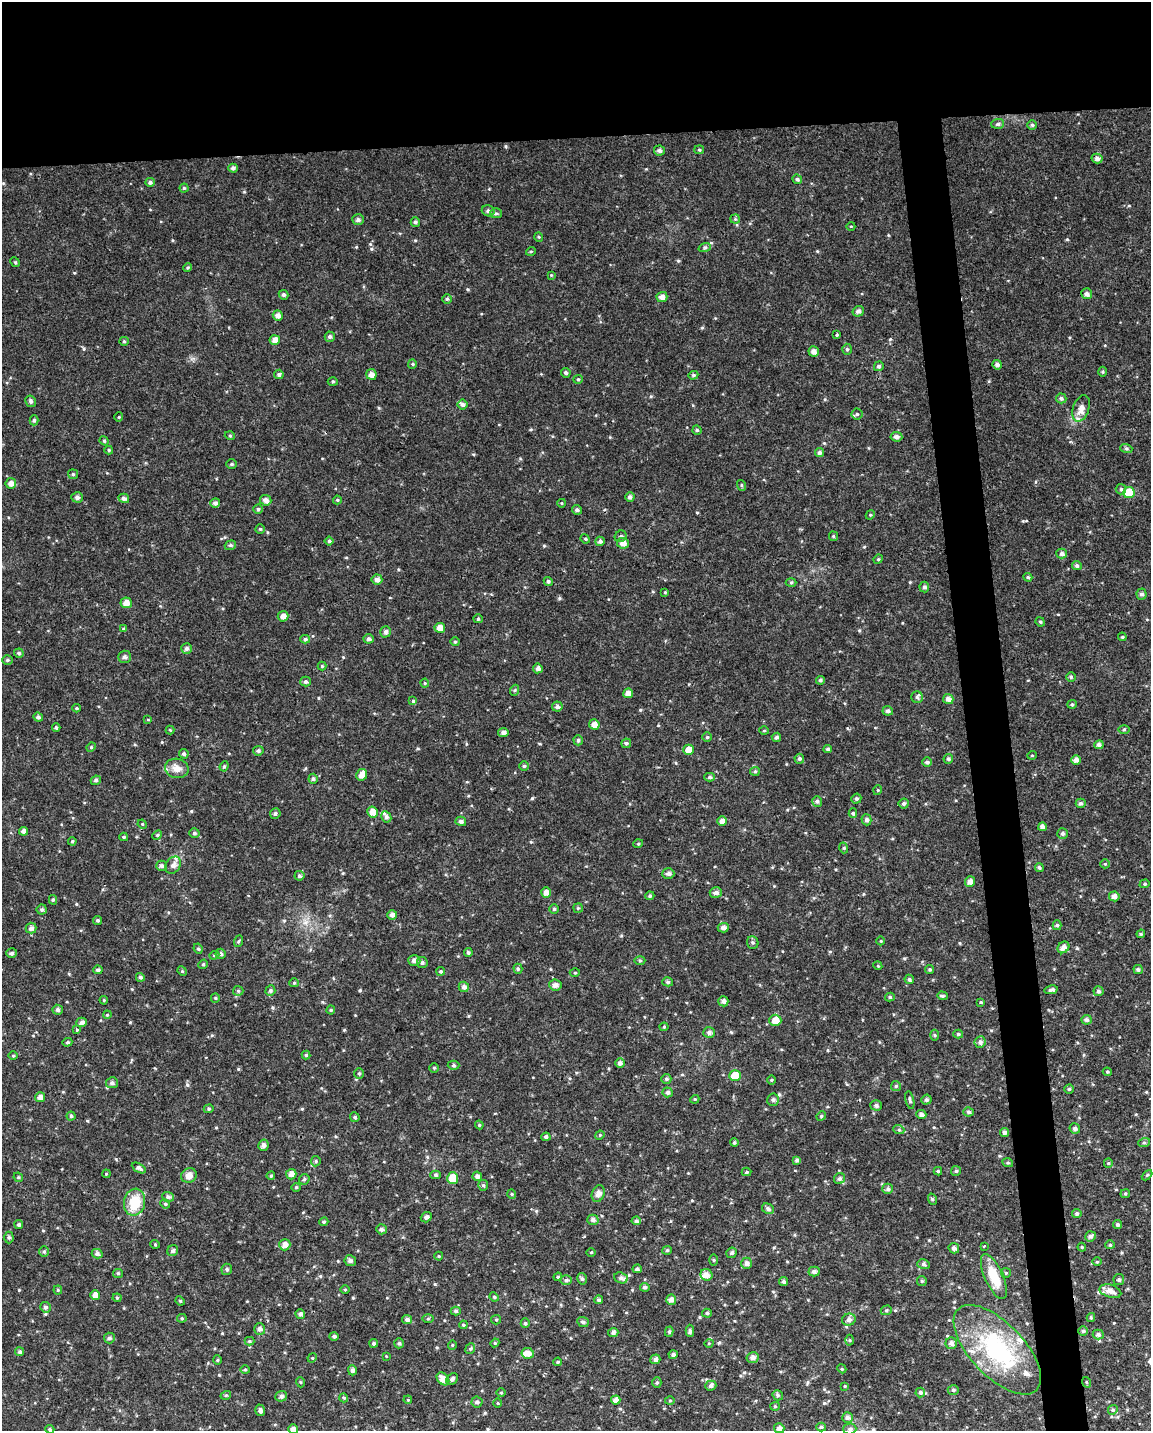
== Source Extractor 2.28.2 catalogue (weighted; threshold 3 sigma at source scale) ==
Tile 2 of 4 x 3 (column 2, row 1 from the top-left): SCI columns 1150-2298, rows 2910-4338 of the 4595 x 4347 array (HDU 1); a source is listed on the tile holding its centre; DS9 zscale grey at full resolution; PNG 1153 x 1433 px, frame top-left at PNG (2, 2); each listed source drawn as its Kron ellipse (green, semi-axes under 4 px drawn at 4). Shown black and unused: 13% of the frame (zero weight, under 2 of 3 exposures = <1% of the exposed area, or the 3 px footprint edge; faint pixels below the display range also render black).
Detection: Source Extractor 2.28.2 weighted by HDU 2 'WHT'; one run over the whole footprint, this tile lists its part. Background 0.0424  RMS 0.0059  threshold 0.0267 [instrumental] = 3 sigma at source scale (4.5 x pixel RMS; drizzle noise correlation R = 1.50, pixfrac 1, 0.0396/0.0396 arcsec/px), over >= 5 px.
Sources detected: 445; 1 inside a brighter object's white glare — neither listed nor drawn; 9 inside a brighter listed object's ellipse — not listed separately; the other 435 listed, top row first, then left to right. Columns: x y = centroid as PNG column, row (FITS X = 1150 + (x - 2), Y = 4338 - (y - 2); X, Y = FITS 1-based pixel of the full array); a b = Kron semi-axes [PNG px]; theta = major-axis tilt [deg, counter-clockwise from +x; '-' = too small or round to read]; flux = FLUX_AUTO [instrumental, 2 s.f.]
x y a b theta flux
998 124 6 5 - 1.2
1032 125 4 4 - 0.96
659 150 5 5 - 1.7
699 150 5 4 - 0.65
1097 158 5 4 - 1.8
233 168 4 4 - 1.6
797 179 5 4 - 1.1
150 182 5 4 - 1.3
184 188 4 4 - 0.78
488 211 6 5 - 1.7
496 213 5 5 - 0.97
735 219 5 4 - 0.75
358 220 6 5 - 1.5
415 222 4 4 - 1.2
851 226 4 3 - 0.47
539 237 5 3 - 0.51
705 247 6 4 19 0.83
531 251 5 3 - 0.53
15 262 5 4 - 0.64
188 268 4 3 - 0.65
551 275 4 4 - 0.48
1087 294 5 5 - 1.7
284 295 5 4 - 1.1
662 297 5 5 - 2.6
447 299 5 4 - 0.86
858 311 6 5 - 1.7
278 315 5 5 - 2.3
837 335 4 3 - 0.56
330 337 5 5 - 1.2
275 340 5 5 - 3.2
124 341 5 4 - 0.68
847 349 5 4 - 0.93
814 352 5 5 - 2.5
412 364 5 4 - 0.69
997 365 5 4 - 1.9
879 366 5 4 - 1.1
1103 372 5 3 - 0.66
566 373 5 4 - 1
279 374 5 4 - 1.1
371 374 5 5 - 2.7
693 375 5 4 - 0.89
578 379 5 4 - 0.8
333 381 5 3 - 0.63
1061 398 5 5 - 1.2
31 401 6 5 - 1.3
463 405 5 5 - 1.4
1081 408 14 8 70 4.8
857 414 5 5 - 0.96
119 417 4 3 - 0.44
34 420 5 4 - 0.9
697 430 4 4 - 0.8
230 436 5 3 - 0.55
896 437 6 5 - 1.8
104 441 4 4 - 0.71
1126 448 6 4 -17 0.9
109 450 4 4 - 0.59
819 453 4 4 - 1.5
232 464 5 4 - 0.75
73 474 5 5 - 0.87
11 483 5 5 - 2.9
741 485 5 3 - 0.59
1121 489 5 5 - 0.9
1129 492 6 5 - 12
77 497 5 5 - 1.8
630 497 5 4 - 1.6
124 498 5 4 - 1.8
266 500 6 5 - 2.6
337 500 4 4 - 0.59
215 503 5 4 - 1.7
562 503 4 3 - 0.47
258 509 5 5 - 0.9
577 510 5 4 - 1.2
870 515 5 4 - 0.58
260 529 4 4 - 0.72
621 536 6 5 - 1.3
833 536 5 4 - 0.62
585 539 5 4 - 0.62
329 541 4 4 - 0.92
600 541 5 4 - 1.5
623 543 6 5 - 3.2
230 545 6 4 21 0.97
1062 553 5 5 - 1.7
878 559 5 4 - 0.75
1077 566 5 4 - 1.5
1028 577 4 4 - 0.7
377 579 5 5 - 2.4
548 581 5 4 - 0.98
791 582 5 3 - 0.64
924 587 5 5 - 1.5
665 592 4 4 - 0.48
1142 594 5 5 - 1.5
126 603 6 5 - 3.5
283 616 5 5 - 2.6
478 619 5 4 - 0.7
1040 622 5 4 - 0.69
440 628 5 5 - 4.3
124 629 4 4 - 0.95
386 632 6 5 - 1.7
1122 637 4 4 - 0.64
305 639 5 4 - 0.96
368 639 5 5 - 1.4
455 642 4 4 - 0.68
187 648 5 5 - 1.5
19 653 5 4 - 0.98
124 657 6 6 - 1.2
7 660 5 4 - 0.85
322 666 4 4 - 0.53
538 668 5 5 - 2.2
1071 677 5 5 - 0.88
820 680 4 4 - 1
305 682 5 5 - 1.1
425 683 4 4 - 0.6
515 690 5 3 - 0.64
628 693 5 5 - 3
917 697 6 5 - 1.1
948 699 5 5 - 2.5
413 701 4 4 - 0.86
1072 704 5 4 - 0.73
557 707 5 5 - 1.3
76 708 4 4 - 0.61
888 711 5 5 - 1.3
38 717 5 4 - 1.3
148 720 4 2 - 0.4
594 724 5 5 - 3.4
56 728 4 4 - 1
1124 729 5 3 - 0.65
170 730 4 4 - 0.54
764 731 5 3 - 0.53
503 733 5 4 - 2.2
707 737 5 4 - 0.78
776 737 5 4 - 1.2
578 740 5 4 - 1.1
626 743 5 4 - 0.92
1099 745 5 4 - 1.7
91 747 5 4 - 0.74
828 749 4 4 - 1.2
689 750 5 5 - 4.8
258 751 5 4 - 1.3
184 754 5 4 - 1.3
1032 755 5 3 - 0.43
799 759 5 5 - 1.3
948 759 5 4 - 1.1
1076 760 5 5 - 2.6
927 762 5 5 - 1.3
224 766 5 4 - 0.83
524 766 5 5 - 0.82
177 768 12 9 -13 3.9
755 771 5 4 - 0.71
362 775 6 5 - 4.2
709 777 5 4 - 1.2
313 779 5 4 - 1.2
96 780 5 4 - 1.2
878 790 5 3 - 0.54
856 799 5 5 - 1.1
817 801 5 5 - 1.1
1081 803 5 4 - 1.3
904 804 5 5 - 1.5
372 812 5 5 - 4.4
275 813 5 5 - 1.2
853 813 5 4 - 0.79
386 817 6 5 - 1.4
866 820 5 5 - 1.7
461 821 5 4 - 1.7
722 821 5 4 - 2.9
142 824 5 4 - 0.56
1042 827 4 4 - 2.5
23 831 4 4 - 2.2
194 833 5 4 - 1
1062 833 5 5 - 1.2
157 835 5 4 - 0.72
124 837 4 3 - 0.76
72 841 4 3 - 0.65
638 844 5 3 - 0.53
844 848 5 3 - 0.64
1105 864 5 4 - 0.66
173 865 9 7 53 2.5
161 866 5 5 - 1.3
1039 867 5 4 - 1
668 874 6 5 - 1.6
299 876 5 5 - 1.2
970 881 5 5 - 2.6
1145 884 5 4 - 0.77
546 892 5 5 - 2.9
716 892 6 5 - 1.7
650 896 4 4 - 0.88
1114 896 5 5 - 2.6
53 900 5 4 - 0.89
578 908 4 4 - 0.67
554 909 5 5 - 0.83
42 910 5 5 - 1.1
392 915 5 5 - 2.2
98 920 4 4 - 0.96
1057 925 5 4 - 0.96
31 928 5 5 - 2
723 928 5 5 - 2.3
1141 934 4 4 - 0.63
239 941 6 3 70 0.67
881 941 4 3 - 0.45
753 942 6 5 - 1.1
1063 947 6 5 - 2.8
198 949 5 4 - 0.81
468 952 4 4 - 1.1
12 953 5 5 - 1.2
221 954 5 5 - 1.4
214 955 5 4 - 0.85
414 960 6 5 - 2.4
640 961 5 3 - 0.67
422 962 5 5 - 1.2
203 964 5 4 - 0.77
878 966 4 3 - 0.51
518 969 5 4 - 0.86
930 969 4 4 - 0.86
98 970 4 4 - 1.2
1138 970 5 4 - 1.1
182 971 5 4 - 0.66
441 971 4 4 - 0.82
575 973 5 3 - 0.57
140 977 4 4 - 1.1
909 979 5 4 - 1.2
668 982 5 4 - 1.1
294 983 5 4 - 0.68
555 985 6 5 - 2.4
464 987 5 5 - 1.9
1051 990 7 4 12 1.4
238 991 5 5 - 0.75
270 991 5 5 - 1.1
1098 991 5 5 - 1.2
942 996 5 4 - 0.99
890 997 5 4 - 0.95
215 998 5 4 - 0.63
104 1000 4 3 - 0.54
723 1001 5 5 - 1.7
981 1002 4 4 - 0.55
58 1010 5 5 - 1.4
331 1010 4 4 - 0.67
107 1015 4 3 - 0.52
775 1020 6 5 - 5.8
1087 1020 5 5 - 1.3
82 1022 5 5 - 1.7
664 1027 4 4 - 0.67
77 1029 3 3 - 2.2
709 1033 6 5 - 1.7
958 1034 5 4 - 0.93
935 1035 5 3 - 0.61
67 1042 5 4 - 0.74
980 1042 6 5 - 1.7
306 1055 4 4 - 0.81
13 1056 5 3 - 0.58
620 1063 4 4 - 1.9
453 1065 6 4 1 0.9
434 1068 4 4 - 0.61
1107 1072 4 3 - 0.7
359 1074 5 4 - 0.87
735 1076 5 5 - 9.9
666 1079 5 5 - 0.96
771 1080 5 3 - 0.57
112 1083 6 5 - 1.5
896 1086 5 5 - 0.78
1069 1089 5 4 - 0.9
668 1092 5 5 - 1.4
40 1097 5 5 - 2.5
695 1099 4 3 - 0.49
773 1100 6 5 - 1.3
910 1100 9 3 -77 1
926 1100 5 5 - 1.1
876 1105 6 5 - 1.5
209 1109 5 4 - 0.79
969 1112 5 4 - 1.2
921 1115 5 4 - 1.8
71 1116 4 4 - 0.92
821 1116 5 4 - 0.69
355 1117 5 4 - 0.92
479 1125 4 4 - 0.7
1075 1128 5 5 - 1.5
899 1130 5 3 - 0.61
1004 1132 4 4 - 1.5
600 1135 5 4 - 0.57
546 1137 4 4 - 1.1
734 1143 4 4 - 0.88
1144 1143 6 4 19 0.7
263 1145 6 5 - 1.8
797 1160 4 4 - 1.4
316 1161 5 4 - 0.8
1008 1163 5 3 - 0.57
1108 1163 4 4 - 0.65
139 1168 7 4 -30 1.4
938 1171 4 4 - 0.75
956 1171 5 5 - 0.87
746 1172 5 4 - 0.7
106 1174 4 3 - 0.49
291 1174 5 5 - 2.6
189 1175 8 7 - 3.5
435 1175 5 4 - 0.85
1147 1175 6 3 44 0.63
271 1176 4 3 - 0.77
477 1176 5 4 - 1.5
18 1177 5 4 - 0.67
453 1178 5 5 - 11
304 1179 6 5 - 0.94
839 1179 6 5 - 1.3
483 1185 5 5 - 0.99
296 1187 4 4 - 0.67
888 1189 5 5 - 1.3
512 1194 5 4 - 0.68
598 1194 9 6 70 3.2
1125 1194 5 4 - 0.66
168 1197 6 5 - 1.4
932 1199 6 3 -71 0.7
134 1202 13 10 79 13
165 1204 5 4 - 0.81
768 1209 6 5 - 1.5
1077 1214 4 4 - 1.2
426 1217 5 5 - 1.6
593 1220 6 5 - 1.8
636 1221 5 4 - 1.1
324 1222 4 3 - 0.73
19 1225 4 4 - 1.1
1118 1225 5 4 - 1.2
381 1229 5 5 - 1.5
1090 1236 5 5 - 1.8
9 1237 6 4 -89 1
155 1244 4 4 - 0.58
285 1245 6 5 - 3
1110 1245 5 4 - 0.65
984 1246 3 2 - 0.85
1082 1247 4 4 - 0.68
954 1248 5 5 - 2
667 1250 5 4 - 0.69
173 1251 6 5 - 1.4
44 1252 5 4 - 0.85
591 1252 4 3 - 0.47
732 1253 5 5 - 1.2
97 1254 5 4 - 1.5
439 1256 4 4 - 0.6
713 1260 5 3 - 0.63
350 1261 6 5 - 1.5
1097 1262 5 3 - 0.56
746 1263 6 5 - 2
923 1264 6 5 - 1.2
227 1269 5 5 - 1.1
637 1269 4 4 - 1.3
814 1271 5 5 - 1.7
118 1273 5 4 - 0.72
1006 1273 5 4 - 0.72
706 1275 6 5 - 2.8
994 1276 24 9 -66 14
558 1277 4 4 - 0.72
621 1278 7 5 -20 1.6
582 1279 6 4 -74 1.1
566 1280 6 5 - 1.2
1119 1280 5 5 - 1.2
783 1281 4 4 - 1.3
922 1281 5 5 - 0.74
645 1287 5 4 - 1.4
58 1290 4 4 - 0.67
345 1290 5 3 - 0.49
1110 1291 11 6 -16 3.4
95 1295 5 4 - 2.9
494 1297 5 4 - 0.76
117 1298 4 4 - 0.59
599 1300 4 4 - 1.3
671 1300 5 5 - 2.6
180 1301 5 4 - 0.65
45 1307 5 5 - 1.2
886 1310 6 4 20 0.82
456 1311 5 4 - 0.96
707 1313 5 4 - 1
300 1314 5 4 - 1.5
1091 1317 4 4 - 0.69
182 1318 5 4 - 0.69
407 1319 5 4 - 1.6
428 1319 5 4 - 0.69
496 1320 5 4 - 0.67
849 1320 7 6 - 2.1
583 1322 6 5 - 1.4
525 1323 5 4 - 0.95
463 1325 4 4 - 0.58
260 1329 6 5 - 1.8
690 1331 6 4 89 1.1
1083 1331 5 5 - 1
669 1332 5 4 - 1
613 1333 5 4 - 1.8
1098 1334 5 5 - 1.6
334 1336 4 4 - 1.3
109 1338 5 5 - 1.4
850 1340 5 3 - 0.67
249 1341 5 4 - 0.73
374 1343 4 4 - 1.2
399 1343 5 4 - 0.99
495 1343 4 4 - 0.65
709 1343 4 3 - 0.48
951 1343 6 5 - 1.9
452 1345 5 3 - 0.48
470 1348 5 4 - 0.85
997 1350 56 26 -46 61
20 1352 4 4 - 1.3
528 1353 6 5 - 3.4
673 1355 4 4 - 1.3
386 1356 3 3 - 0.4
312 1358 5 4 - 0.58
752 1358 6 5 - 2.1
655 1359 5 5 - 1.8
217 1360 4 4 - 0.65
558 1362 4 3 - 0.74
245 1369 5 3 - 0.67
842 1369 4 3 - 0.56
352 1370 5 4 - 1.6
443 1379 7 5 -47 4
452 1379 7 5 47 1.4
300 1382 5 3 - 0.5
657 1382 5 4 - 0.87
1086 1382 5 3 - 0.55
711 1386 5 5 - 1.7
845 1386 4 3 - 0.54
953 1390 5 5 - 1.1
920 1392 5 5 - 1.4
501 1393 5 3 - 0.54
226 1395 5 3 - 0.6
778 1395 5 5 - 0.94
281 1396 6 5 - 1.7
344 1398 4 3 - 0.6
408 1400 4 3 - 0.5
616 1400 5 4 - 2.9
670 1400 5 3 - 0.55
477 1402 5 5 - 0.99
498 1403 4 3 - 0.45
775 1406 5 4 - 0.65
260 1410 5 5 - 1.7
1113 1410 5 4 - 0.81
847 1417 5 5 - 1.6
821 1427 5 4 - 1.1
779 1428 5 5 - 2.4
50 1429 5 4 - 0.76
293 1429 5 5 - 2.5
850 1429 6 5 - 1.4
Isophote crosses this tile's border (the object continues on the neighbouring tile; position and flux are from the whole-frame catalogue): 1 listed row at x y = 293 1429
Unlisted compact peaks at least as high as the median listed source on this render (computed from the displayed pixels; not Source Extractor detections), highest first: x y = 532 798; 371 249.